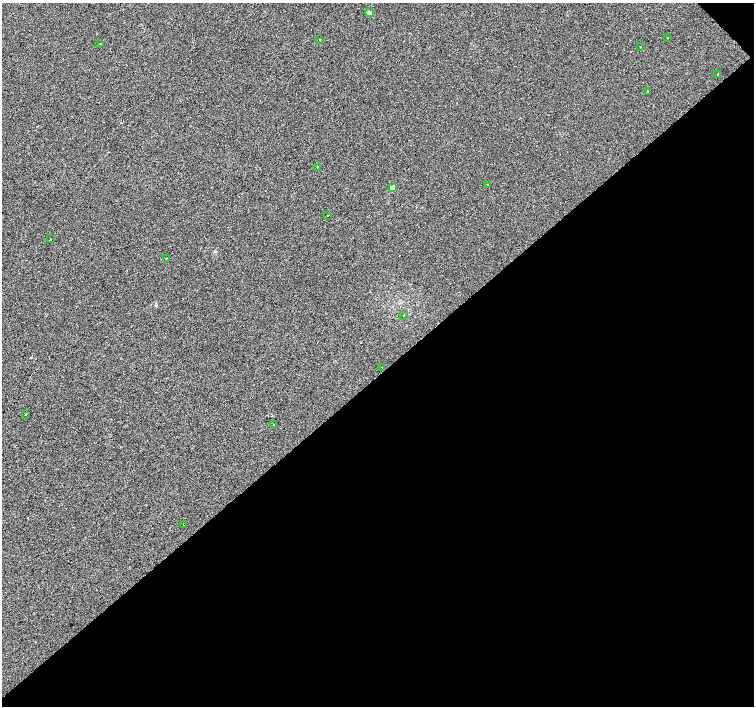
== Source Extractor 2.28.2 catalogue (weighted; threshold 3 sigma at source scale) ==
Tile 12 of 4 x 4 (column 4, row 3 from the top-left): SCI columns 4511-6014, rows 1582-2989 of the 6070 x 6041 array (HDU 1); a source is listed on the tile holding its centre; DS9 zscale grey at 2 x 2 block average (1 PNG px = mean of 2 x 2 image px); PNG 756 x 708 px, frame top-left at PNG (2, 3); each listed source drawn as its Kron ellipse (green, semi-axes under 4 px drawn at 4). Shown black and unused: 47% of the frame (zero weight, under 2 of 3 exposures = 3% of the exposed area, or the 3 px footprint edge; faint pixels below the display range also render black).
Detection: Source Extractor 2.28.2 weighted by HDU 2 'WHT'; one run over the whole footprint, this tile lists its part. Background 0.0238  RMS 0.013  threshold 0.0577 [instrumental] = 3 sigma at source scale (4.5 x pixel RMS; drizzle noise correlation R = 1.50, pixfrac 1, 0.0396/0.0396 arcsec/px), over >= 5 px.
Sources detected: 19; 1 cosmic-ray / hot-pixel residue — neither listed nor drawn; the other 18 listed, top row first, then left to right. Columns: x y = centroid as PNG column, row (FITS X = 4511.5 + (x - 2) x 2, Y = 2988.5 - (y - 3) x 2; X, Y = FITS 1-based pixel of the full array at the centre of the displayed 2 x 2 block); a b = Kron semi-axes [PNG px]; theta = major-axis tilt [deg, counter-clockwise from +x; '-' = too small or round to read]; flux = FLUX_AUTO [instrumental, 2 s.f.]
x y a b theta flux
369 12 4 3 - 4.3
667 38 2 2 - 1.5
320 39 2 2 - 2.6
100 44 2 2 - 7.2
640 47 2 2 - 1.4
718 75 2 2 - 75
647 91 2 2 - 6.1
317 167 2 2 - 4.3
488 185 2 2 - 1.2
393 188 3 3 - 28
327 215 2 2 - 4.6
50 239 2 2 - 0.87
166 259 2 2 - 2.7
403 316 2 2 - 2.3
382 367 2 2 - 3.1
26 414 2 2 - 11
273 425 2 2 - 6
183 525 2 2 - 4.6
Diffuse or blended objects may show on this block-average render without a row.